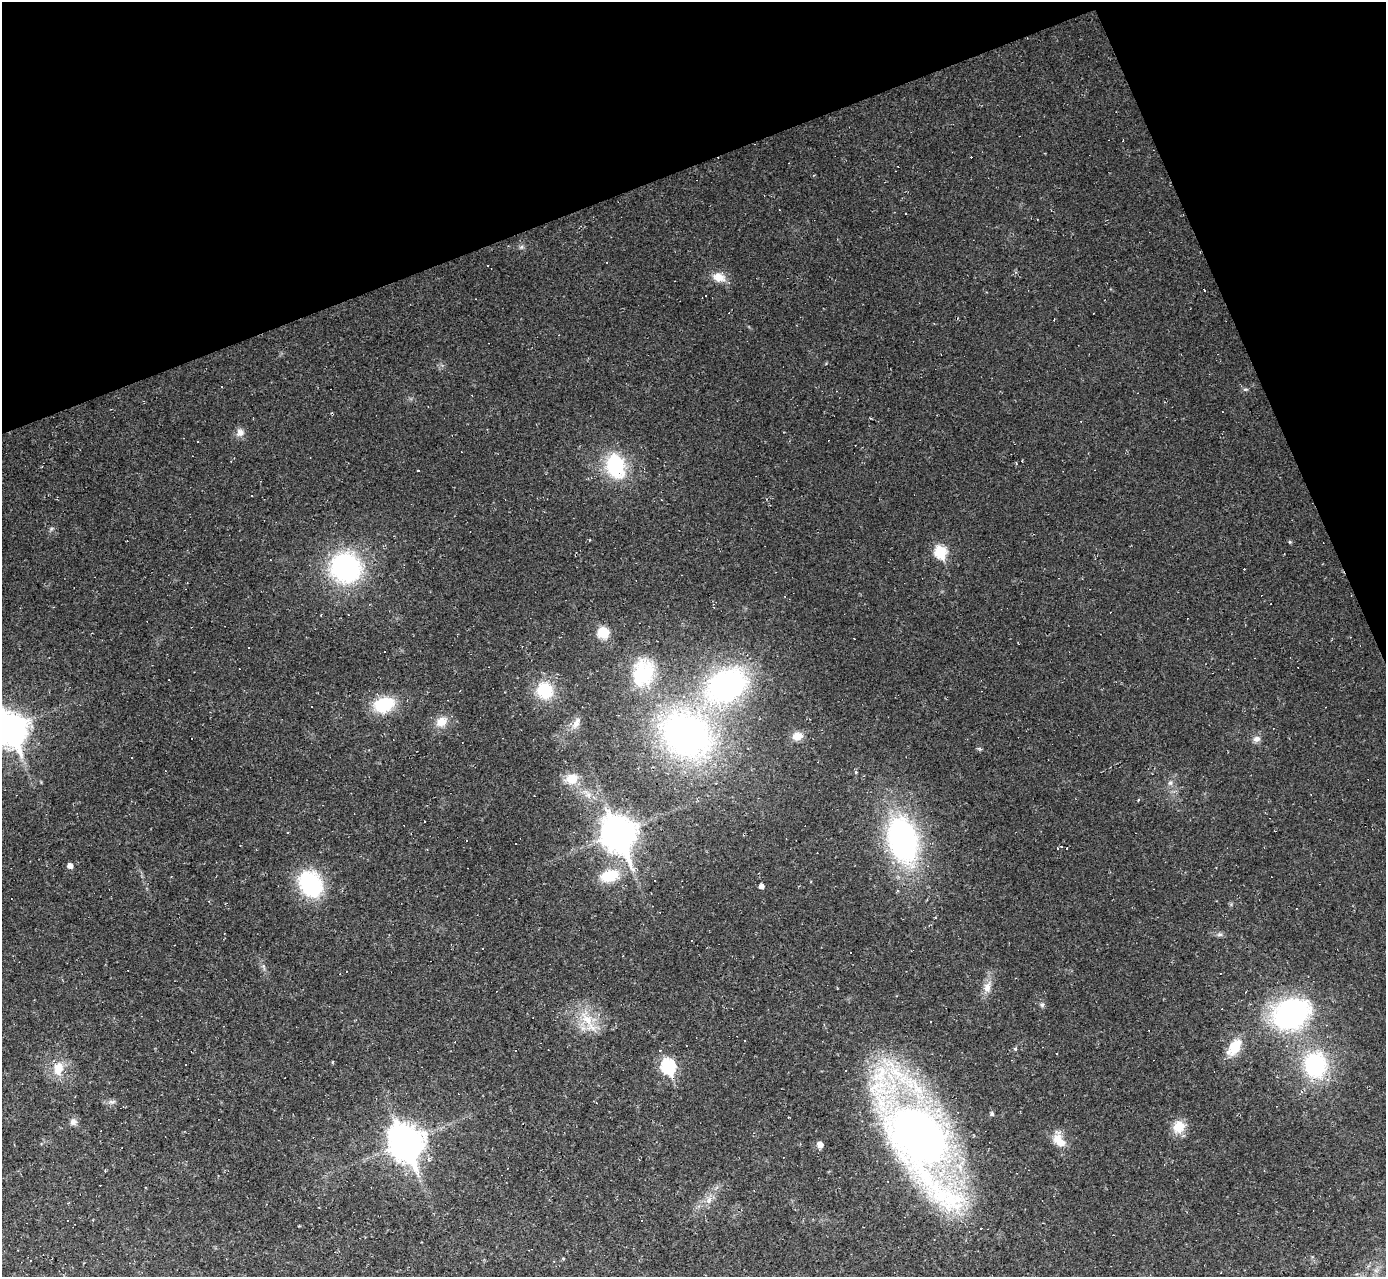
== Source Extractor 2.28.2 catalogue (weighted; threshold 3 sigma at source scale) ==
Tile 3 of 4 x 4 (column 3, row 1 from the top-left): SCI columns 2771-4154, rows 4103-5377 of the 5539 x 5526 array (HDU 1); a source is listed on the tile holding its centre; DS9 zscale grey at full resolution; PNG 1388 x 1279 px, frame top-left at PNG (2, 2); no overlay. Shown black and unused: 19% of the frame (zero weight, under 2 of 3 exposures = <1% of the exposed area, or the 3 px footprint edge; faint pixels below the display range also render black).
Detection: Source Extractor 2.28.2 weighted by HDU 2 'WHT'; one run over the whole footprint, this tile lists its part. Background 0.0438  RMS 0.0071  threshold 0.032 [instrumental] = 3 sigma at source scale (4.5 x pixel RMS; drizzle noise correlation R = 1.50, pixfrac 1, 0.05/0.05 arcsec/px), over >= 5 px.
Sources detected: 109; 44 cosmic-ray / hot-pixel residue — not listed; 1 inside a brighter listed object's ellipse — not listed separately; the other 64 listed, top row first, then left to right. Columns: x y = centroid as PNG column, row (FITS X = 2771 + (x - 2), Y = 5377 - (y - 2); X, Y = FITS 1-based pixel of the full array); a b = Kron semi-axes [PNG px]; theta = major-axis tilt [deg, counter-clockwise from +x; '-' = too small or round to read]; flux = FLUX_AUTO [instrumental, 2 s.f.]
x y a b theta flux
1123 140 3 2 - 0.57
779 210 3 2 - 0.49
488 265 3 3 - 1.2
719 277 16 10 -18 8
1054 320 3 2 - 0.48
221 386 3 2 - 1.4
240 432 10 10 - 3.7
197 442 3 3 - 3
615 466 22 16 -72 49
418 470 3 3 - 2.3
940 552 7 6 - 51
346 568 28 25 -34 100
603 633 10 9 - 16
249 648 3 3 - 7.1
642 673 32 25 71 37
726 685 39 28 31 160
545 690 17 16 - 26
384 705 19 14 16 32
312 707 2 2 - 0.47
441 722 13 12 - 7.9
577 722 13 7 75 4
11 728 13 10 -67 890
686 735 54 43 -33 240
797 736 10 8 17 7.1
192 738 3 2 - 0.64
1256 739 10 7 10 3.1
131 757 2 2 - 0.58
856 772 4 4 - 0.93
571 778 14 12 9 9.6
1170 783 6 4 19 1.2
1138 800 3 2 - 0.72
287 833 3 2 - 1
618 833 13 10 -68 1100
903 840 44 27 -75 150
1057 848 3 3 - 0.84
1066 848 3 2 - 0.94
70 865 5 5 - 3.7
633 869 7 6 - 2.3
610 876 24 14 12 19
310 884 22 17 -59 66
761 886 5 5 - 2.6
1297 908 2 2 - 0.57
483 949 3 3 - 1.4
987 987 13 9 71 5.5
1042 1005 6 5 - 1.3
1291 1014 36 27 28 120
587 1019 18 10 -42 12
931 1022 3 3 - 2.2
1234 1047 20 12 54 15
660 1050 3 3 - 0.58
1057 1054 2 2 - 0.6
186 1064 3 2 - 0.61
1315 1065 23 21 -87 60
668 1066 8 6 -67 96
58 1069 17 12 74 11
992 1114 5 5 - 1.4
73 1122 8 7 - 3.1
1179 1127 15 13 58 11
920 1139 89 43 -63 590
1059 1140 20 12 -51 10
406 1142 13 11 -66 1100
820 1144 7 6 - 3.5
709 1200 8 4 54 2.2
266 1204 3 2 - 0.57
Isophote crosses this tile's border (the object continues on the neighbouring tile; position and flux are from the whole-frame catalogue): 1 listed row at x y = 11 728
Unlisted compact peaks at least as high as the median listed source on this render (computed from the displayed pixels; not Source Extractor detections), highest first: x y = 1290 542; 1245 389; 1220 934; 521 247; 112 1102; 563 1258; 332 1062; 263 966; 41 782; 299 1226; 590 540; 826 363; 1231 905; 588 795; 1016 1049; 978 748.